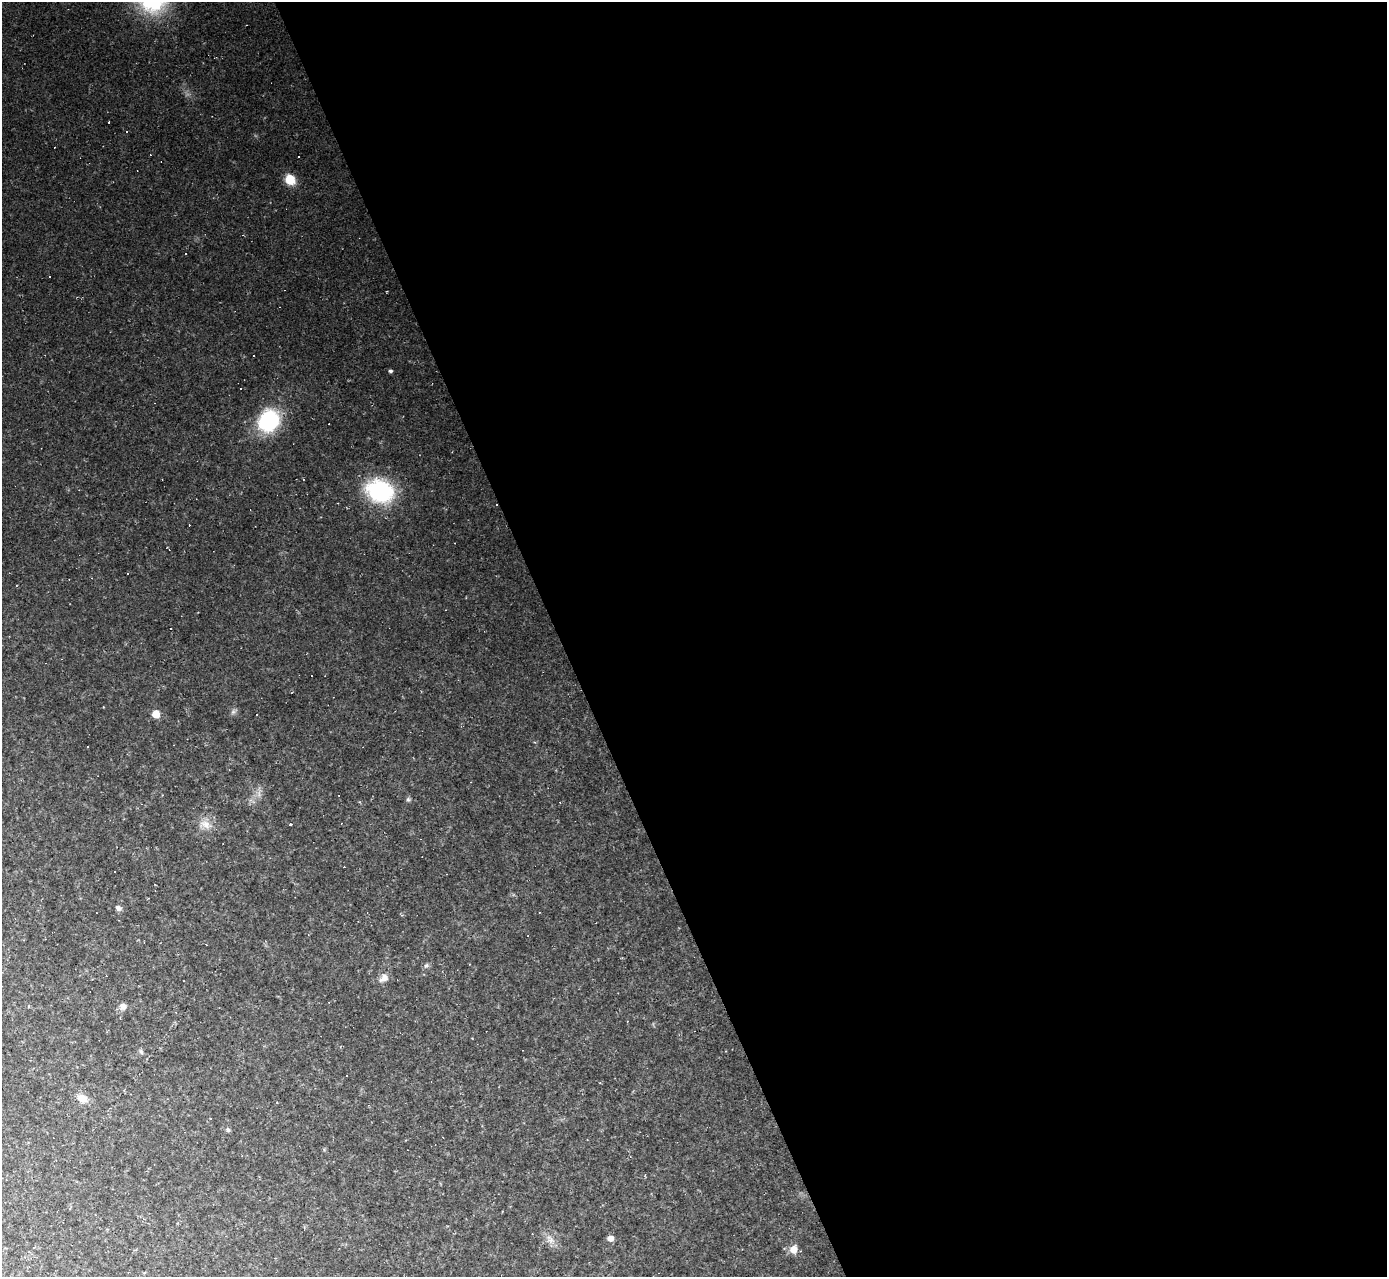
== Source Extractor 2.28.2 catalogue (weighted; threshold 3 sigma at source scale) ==
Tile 8 of 4 x 4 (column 4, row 2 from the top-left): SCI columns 4155-5539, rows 2828-4102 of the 5539 x 5526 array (HDU 1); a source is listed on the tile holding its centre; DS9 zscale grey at full resolution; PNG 1389 x 1279 px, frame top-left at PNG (2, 2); no overlay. Shown black and unused: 60% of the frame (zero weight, under 2 of 3 exposures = <1% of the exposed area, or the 3 px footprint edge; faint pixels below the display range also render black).
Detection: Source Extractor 2.28.2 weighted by HDU 2 'WHT'; one run over the whole footprint, this tile lists its part. Background 0.0438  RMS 0.0071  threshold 0.032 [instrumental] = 3 sigma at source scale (4.5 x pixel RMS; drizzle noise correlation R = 1.50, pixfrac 1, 0.05/0.05 arcsec/px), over >= 5 px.
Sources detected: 46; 23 cosmic-ray / hot-pixel residue — not listed; the other 23 listed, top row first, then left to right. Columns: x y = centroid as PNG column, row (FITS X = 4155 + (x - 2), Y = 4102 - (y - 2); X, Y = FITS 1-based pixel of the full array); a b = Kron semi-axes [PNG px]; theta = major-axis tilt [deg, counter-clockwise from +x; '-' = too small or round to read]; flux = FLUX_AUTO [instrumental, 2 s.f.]
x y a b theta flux
298 156 3 2 - 0.89
290 179 8 7 - 19
254 356 3 2 - 0.87
390 371 4 4 - 1.4
269 421 19 16 55 70
380 491 23 18 -16 81
233 712 7 6 - 1.9
156 714 6 6 - 10
257 715 3 2 - 1.1
88 746 3 3 - 1.2
408 799 7 5 -90 1.4
206 824 18 10 -25 7.8
290 824 3 3 - 1.3
118 908 8 6 -36 2.4
426 965 8 5 47 1.7
384 978 13 9 46 5.2
123 1006 8 8 - 4.1
141 1052 8 5 -63 1.5
82 1098 13 9 -26 8.3
228 1129 7 6 - 1.4
610 1238 6 6 - 4.1
550 1239 16 7 -52 5.1
794 1249 8 8 - 8.6